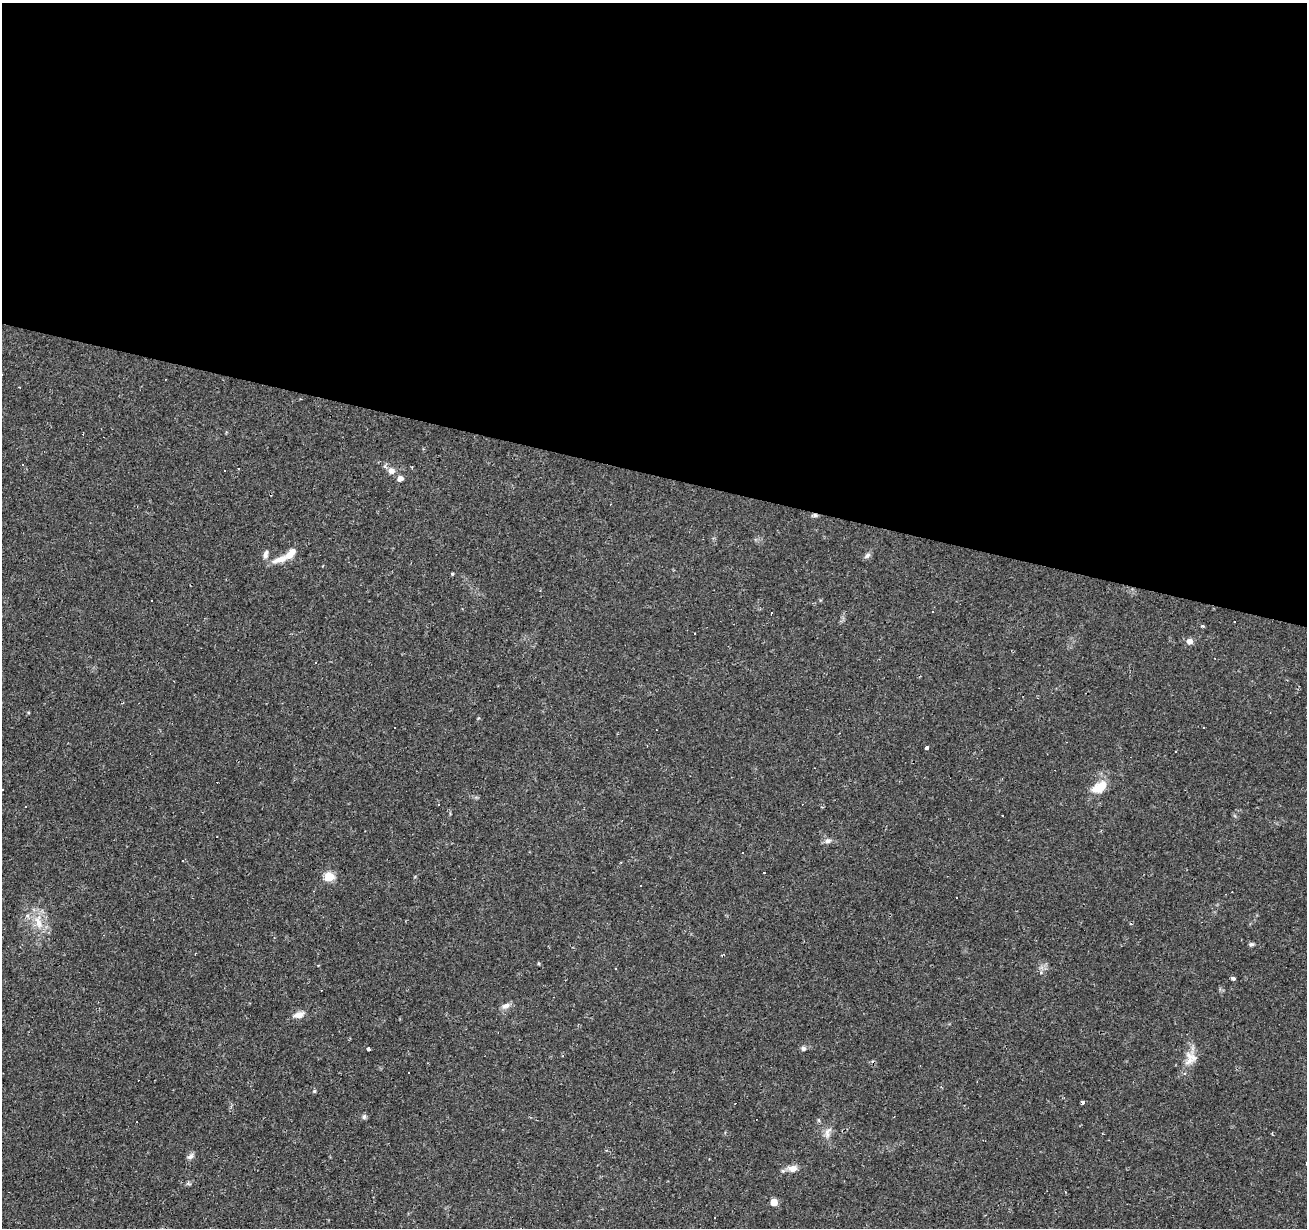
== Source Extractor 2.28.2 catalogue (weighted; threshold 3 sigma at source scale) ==
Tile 3 of 4 x 4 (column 3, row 1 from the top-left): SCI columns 2612-3916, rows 3896-5121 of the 5226 x 5399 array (HDU 1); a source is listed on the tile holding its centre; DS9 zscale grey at full resolution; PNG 1309 x 1230 px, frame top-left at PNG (2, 3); no overlay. Shown black and unused: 39% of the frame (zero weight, under 2 of 3 exposures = <1% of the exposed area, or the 3 px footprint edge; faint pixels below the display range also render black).
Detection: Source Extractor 2.28.2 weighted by HDU 2 'WHT'; one run over the whole footprint, this tile lists its part. Background 0.0437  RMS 0.004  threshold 0.0178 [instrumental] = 3 sigma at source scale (4.5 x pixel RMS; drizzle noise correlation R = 1.50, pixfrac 1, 0.0396/0.0396 arcsec/px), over >= 5 px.
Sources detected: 75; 24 cosmic-ray / hot-pixel residue — not listed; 4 inside a brighter listed object's ellipse — not listed separately; the other 47 listed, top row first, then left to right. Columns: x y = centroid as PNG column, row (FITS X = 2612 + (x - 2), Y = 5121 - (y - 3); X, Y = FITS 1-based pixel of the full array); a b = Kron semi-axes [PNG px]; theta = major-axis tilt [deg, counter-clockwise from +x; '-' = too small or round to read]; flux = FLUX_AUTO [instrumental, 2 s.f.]
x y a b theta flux
391 471 9 8 - 2.3
400 479 5 5 - 2.6
815 515 6 5 - 0.91
265 555 11 6 77 1.7
867 556 9 6 38 1.2
282 559 26 8 21 4.9
452 574 4 3 - 0.54
151 601 3 2 - 0.28
932 612 2 2 - 0.33
771 613 3 2 - 0.58
1202 626 5 4 - 0.48
694 633 2 2 - 0.48
1190 641 7 7 - 2.2
315 662 3 3 - 1.4
1204 728 3 2 - 0.32
927 748 3 3 - 2.2
1176 751 3 3 - 0.75
1100 787 19 10 34 7.6
2 790 2 2 - 0.25
438 804 3 3 - 5.9
822 807 3 3 - 0.45
1002 816 3 3 - 1.1
828 841 9 7 17 1.5
742 852 2 2 - 0.32
764 873 3 2 - 0.21
329 877 5 5 - 21
38 922 23 10 -79 6.7
1251 944 7 5 3 0.75
538 963 5 3 - 0.39
1041 973 6 4 86 0.91
1233 978 4 3 - 2.1
506 1006 12 7 21 1.9
299 1015 16 8 17 3
803 1048 6 6 - 1.1
369 1049 4 3 - 1.4
1189 1061 15 9 39 3.5
408 1073 3 2 - 0.47
1184 1073 5 4 - 0.96
314 1091 5 4 - 0.59
1083 1102 4 3 - 1.4
364 1117 7 5 88 0.87
827 1133 16 6 89 2.5
190 1156 10 6 47 1.4
793 1169 10 8 7 3
189 1184 6 4 -19 0.59
774 1202 5 5 - 6.7
715 1218 3 2 - 0.37
Overlapping masked pixels (flux is a lower limit): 1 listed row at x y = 815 515
Isophote crosses this tile's border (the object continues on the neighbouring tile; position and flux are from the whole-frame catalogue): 1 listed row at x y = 2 790